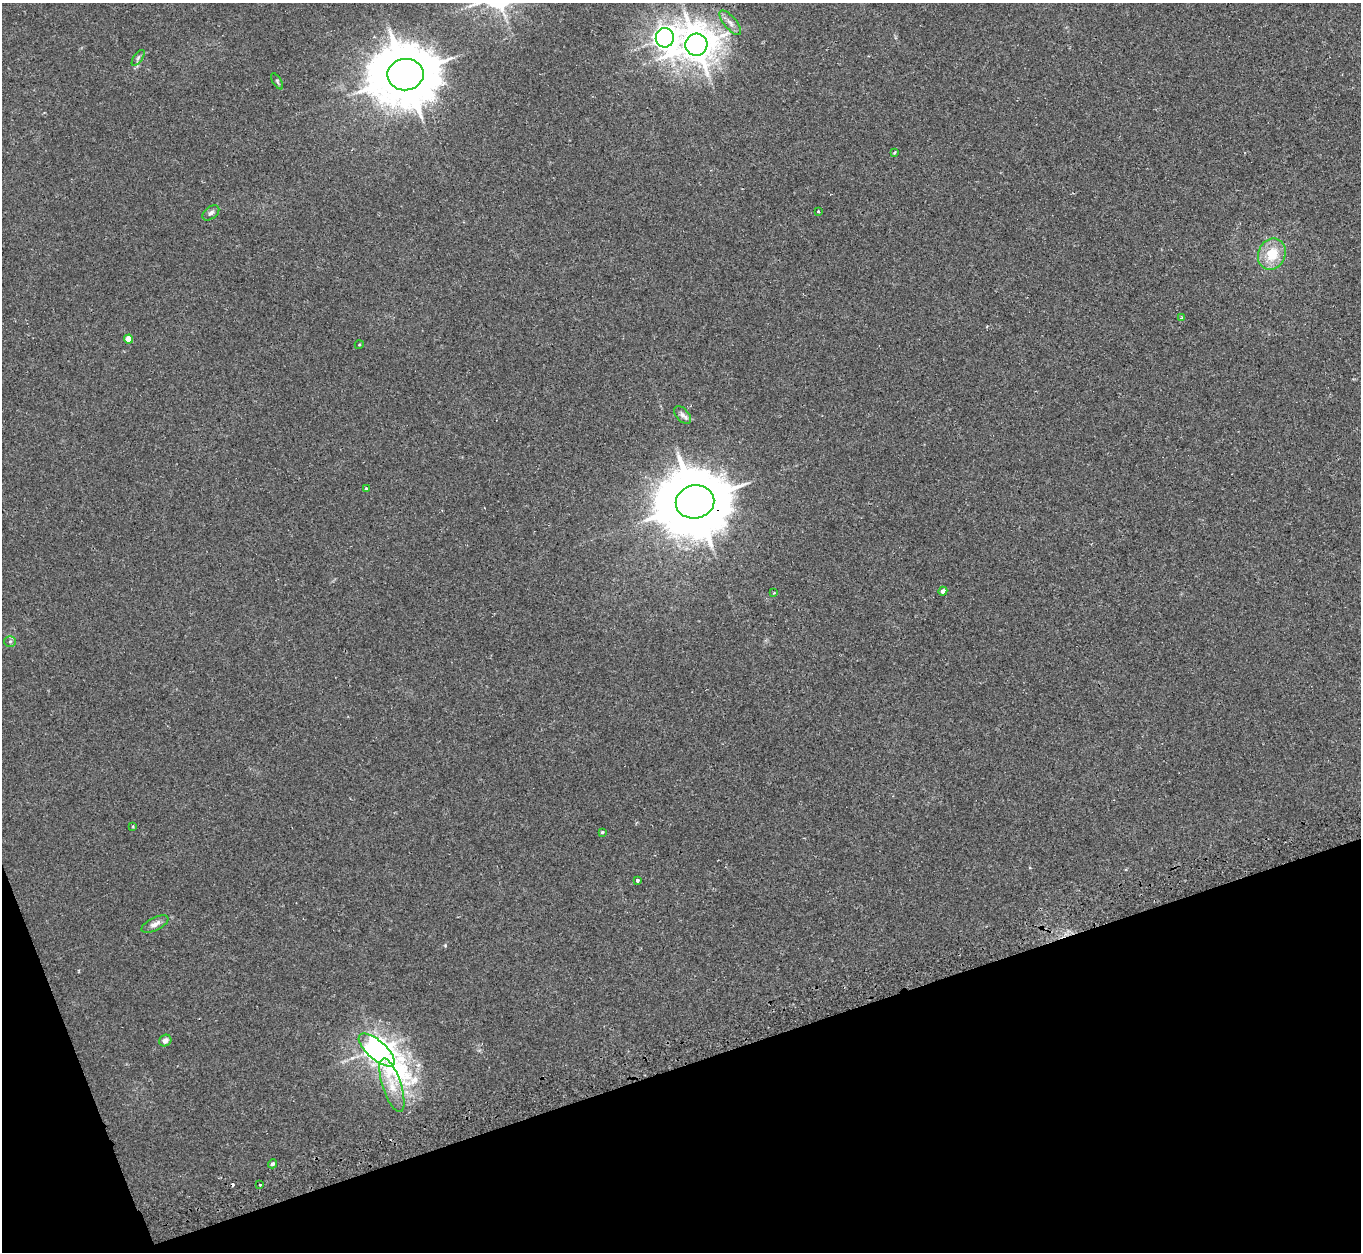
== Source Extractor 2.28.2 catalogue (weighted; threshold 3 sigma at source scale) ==
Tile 14 of 4 x 4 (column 2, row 4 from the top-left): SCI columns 1373-2731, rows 184-1433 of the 5466 x 5490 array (HDU 1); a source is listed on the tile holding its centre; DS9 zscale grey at full resolution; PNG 1363 x 1254 px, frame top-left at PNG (2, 3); each listed source drawn as its Kron ellipse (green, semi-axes under 4 px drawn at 4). Shown black and unused: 17% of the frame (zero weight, under 2 of 3 exposures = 2% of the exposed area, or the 3 px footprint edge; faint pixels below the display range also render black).
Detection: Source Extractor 2.28.2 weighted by HDU 2 'WHT'; one run over the whole footprint, this tile lists its part. Background 0.0246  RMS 0.0064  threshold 0.0289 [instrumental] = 3 sigma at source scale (4.5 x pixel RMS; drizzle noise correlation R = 1.50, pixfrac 1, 0.05/0.05 arcsec/px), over >= 5 px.
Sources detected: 29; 1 cosmic-ray / hot-pixel residue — neither listed nor drawn; the other 28 listed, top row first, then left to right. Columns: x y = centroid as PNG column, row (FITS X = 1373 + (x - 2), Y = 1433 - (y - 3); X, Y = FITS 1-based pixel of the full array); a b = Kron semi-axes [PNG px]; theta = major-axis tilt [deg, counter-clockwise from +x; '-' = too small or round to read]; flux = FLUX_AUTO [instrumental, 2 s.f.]
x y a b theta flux
730 23 15 6 -50 3.6
665 38 10 9 - 460
696 45 11 11 - 1400
138 58 9 4 55 1.5
405 75 18 15 7 4600
277 81 9 3 -58 0.97
895 152 4 3 - 0.76
818 211 3 2 - 0.64
211 213 9 6 38 2
1272 254 16 13 68 16
1182 318 4 3 - 0.57
128 339 4 4 - 7.8
359 345 4 3 - 0.49
682 415 10 6 -47 2.4
366 489 4 3 - 1.2
695 502 19 16 11 6200
943 591 4 4 - 2.9
774 593 2 2 - 0.5
10 641 6 5 - 1.4
133 826 4 3 - 0.69
602 832 3 3 - 0.81
637 880 3 3 - 4.9
155 924 14 6 26 3.7
165 1041 6 5 - 2.8
377 1050 22 9 -42 580
392 1085 28 9 -71 11
273 1164 5 4 - 1.6
260 1185 2 2 - 0.48
Overlapping masked pixels (flux is a lower limit): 1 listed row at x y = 695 502
Unlisted compact peaks at least as high as the median listed source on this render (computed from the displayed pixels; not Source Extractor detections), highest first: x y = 445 945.